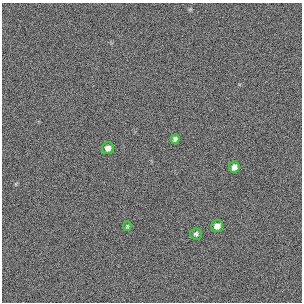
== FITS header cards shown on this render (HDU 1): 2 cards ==
NAXIS1  =                  300 / length of original image axis
NAXIS2  =                  300 / length of original image axis

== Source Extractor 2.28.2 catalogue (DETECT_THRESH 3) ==
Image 300 x 300 px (HDU 1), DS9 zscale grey, 1 PNG px = 1 image px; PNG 304 x 304 px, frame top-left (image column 1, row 300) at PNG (2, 3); each listed source drawn as its Kron ellipse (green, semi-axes under 4 px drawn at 4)
Background 384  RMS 67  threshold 200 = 3 sigma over >= 5 px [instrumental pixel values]
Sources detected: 6; all 6 listed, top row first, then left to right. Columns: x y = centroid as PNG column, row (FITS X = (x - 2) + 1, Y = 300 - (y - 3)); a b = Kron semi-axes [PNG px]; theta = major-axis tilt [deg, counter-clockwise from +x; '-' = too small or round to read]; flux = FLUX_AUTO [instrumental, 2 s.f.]
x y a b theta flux
175 139 4 4 - 13000
108 148 6 6 - 26000
234 167 5 5 - 25000
127 226 5 4 - 5500
217 226 6 6 - 25000
196 234 6 5 - 11000